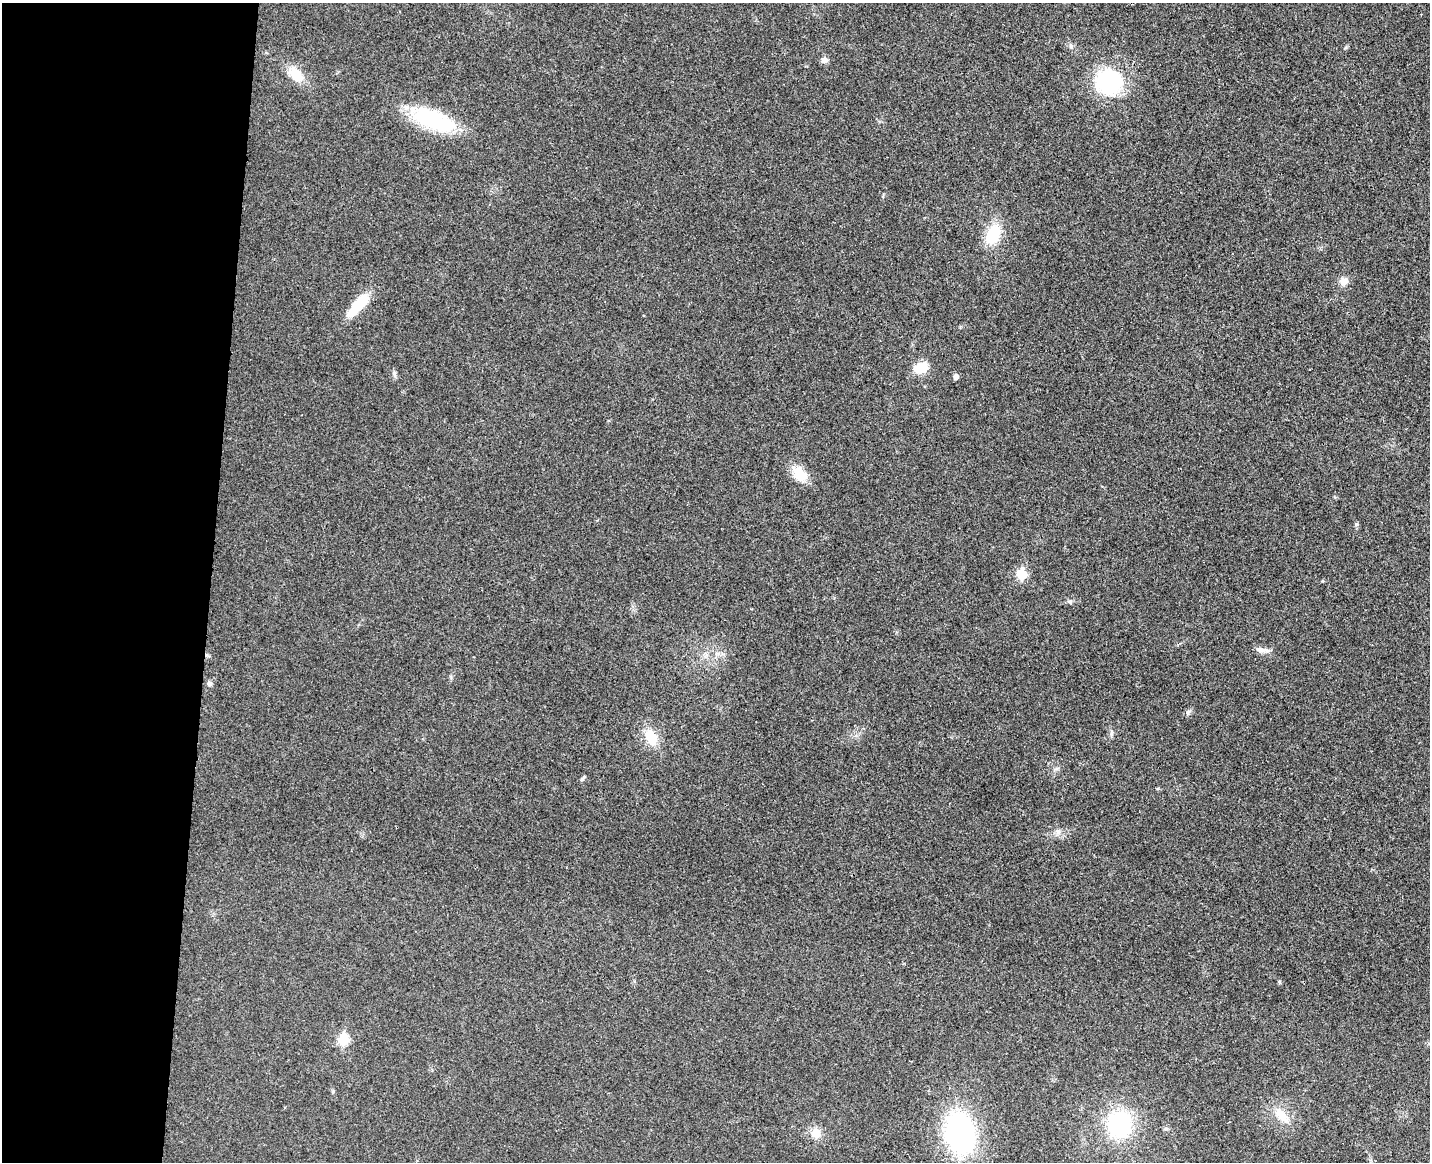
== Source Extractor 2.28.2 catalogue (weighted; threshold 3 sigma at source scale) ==
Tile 4 of 3 x 4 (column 1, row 2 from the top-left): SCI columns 169-1596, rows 2331-3490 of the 4732 x 4672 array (HDU 1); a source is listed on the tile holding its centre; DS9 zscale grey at full resolution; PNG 1432 x 1164 px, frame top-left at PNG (2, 3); no overlay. Shown black and unused: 15% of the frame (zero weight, under 3 of 4 exposures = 6% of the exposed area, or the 3 px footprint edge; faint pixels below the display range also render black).
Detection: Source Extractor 2.28.2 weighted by HDU 2 'WHT'; one run over the whole footprint, this tile lists its part. Background 0.0215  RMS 0.0063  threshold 0.0286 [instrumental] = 3 sigma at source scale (4.5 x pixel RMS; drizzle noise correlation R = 1.50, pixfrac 1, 0.05/0.05 arcsec/px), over >= 5 px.
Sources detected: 24; all 24 listed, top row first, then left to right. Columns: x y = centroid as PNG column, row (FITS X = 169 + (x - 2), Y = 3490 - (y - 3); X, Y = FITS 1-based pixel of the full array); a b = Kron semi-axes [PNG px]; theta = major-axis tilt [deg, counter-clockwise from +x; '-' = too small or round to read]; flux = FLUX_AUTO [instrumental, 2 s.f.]
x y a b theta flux
824 60 8 7 - 2.8
296 74 20 13 -39 13
1109 82 26 24 -13 59
433 120 52 20 -21 54
993 235 18 12 68 26
1344 281 11 10 - 3.7
358 304 36 12 50 18
921 368 12 9 18 15
394 373 6 6 - 1.2
956 376 5 5 - 2.6
800 474 22 14 -47 12
1021 574 6 6 - 27
1070 601 6 5 - 1.2
1260 650 12 7 -6 3.2
209 684 7 6 - 1.6
1188 712 8 4 53 1.3
651 737 21 13 -60 14
582 778 9 4 47 1.1
1058 832 7 4 72 1.5
343 1040 6 6 - 32
1281 1115 21 12 -37 11
1119 1124 24 22 86 68
815 1133 11 11 - 7.8
959 1133 30 21 -82 150
Unlisted compact peaks at least as high as the median listed source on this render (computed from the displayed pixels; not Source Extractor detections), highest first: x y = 1356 524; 1279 982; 1346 47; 1322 581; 1111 734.